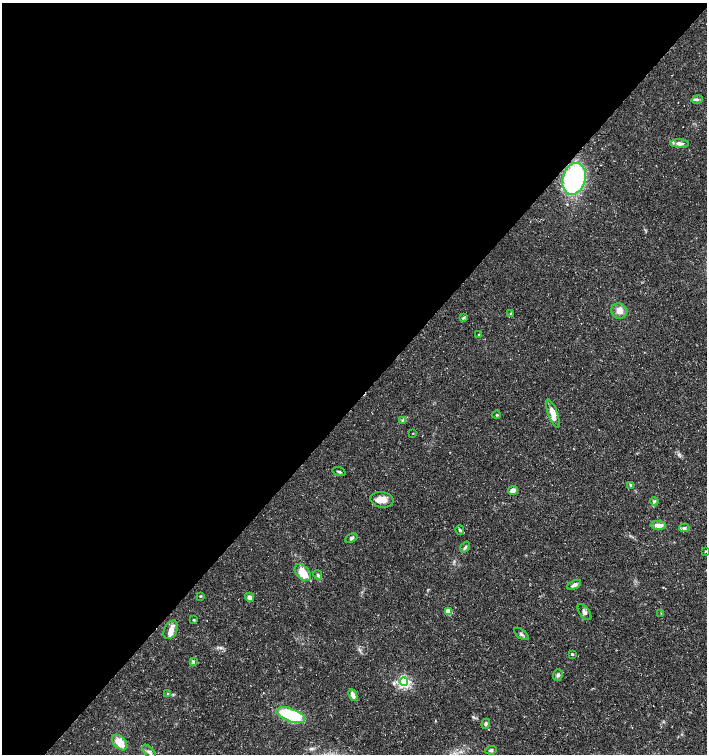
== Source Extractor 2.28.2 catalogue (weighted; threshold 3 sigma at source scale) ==
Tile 5 of 4 x 4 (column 1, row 2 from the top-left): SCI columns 164-1572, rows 3018-4521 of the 6027 x 6026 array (HDU 1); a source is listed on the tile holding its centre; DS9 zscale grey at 2 x 2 block average (1 PNG px = mean of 2 x 2 image px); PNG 709 x 756 px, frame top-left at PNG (2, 3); each listed source drawn as its Kron ellipse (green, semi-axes under 4 px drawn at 4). Shown black and unused: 53% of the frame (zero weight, under 3 of 5 exposures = <1% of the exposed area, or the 3 px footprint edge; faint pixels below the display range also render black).
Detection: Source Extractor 2.28.2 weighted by HDU 2 'WHT'; one run over the whole footprint, this tile lists its part. Background 0.0133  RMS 0.0019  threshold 0.00841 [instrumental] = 3 sigma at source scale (4.5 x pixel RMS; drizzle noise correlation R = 1.50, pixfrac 1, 0.0396/0.0396 arcsec/px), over >= 5 px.
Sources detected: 48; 4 inside a brighter listed object's ellipse — not listed separately; the other 44 listed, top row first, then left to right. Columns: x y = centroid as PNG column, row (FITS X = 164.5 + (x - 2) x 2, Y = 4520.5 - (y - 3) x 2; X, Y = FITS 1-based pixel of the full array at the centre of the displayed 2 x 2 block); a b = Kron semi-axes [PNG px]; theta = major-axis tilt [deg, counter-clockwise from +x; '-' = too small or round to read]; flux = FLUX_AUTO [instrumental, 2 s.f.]
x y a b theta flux
697 99 6 3 12 0.81
680 144 9 4 -3 2
574 179 16 11 74 69
619 311 8 7 - 3.2
511 314 4 3 - 0.49
463 318 4 3 - 0.64
479 334 3 2 - 0.41
553 413 15 5 -69 4.8
497 415 4 3 - 0.41
402 420 3 3 - 0.43
413 433 2 2 - 0.29
339 472 6 2 -17 0.71
631 485 4 3 - 0.91
513 490 5 4 - 3
382 500 11 7 -8 4.6
654 501 4 3 - 0.52
658 525 8 4 -2 2.9
684 528 5 4 - 0.87
460 530 5 3 - 0.7
351 538 6 3 24 0.78
465 547 6 3 51 0.8
705 551 3 2 - 0.32
303 573 10 6 -48 9.4
318 575 5 4 - 0.73
574 585 7 4 28 1.5
200 596 3 3 - 0.39
249 597 4 4 - 2
448 612 3 3 - 9.9
584 612 9 5 -53 1.5
661 613 3 2 - 0.22
194 620 3 3 - 0.34
171 630 10 6 63 2.6
521 634 8 3 -36 0.88
572 654 2 2 - 0.67
193 661 4 4 - 0.74
558 675 6 5 - 0.98
404 682 4 4 - 77
168 694 4 3 - 0.52
353 695 6 4 -65 2.8
291 715 15 6 -20 26
486 724 5 3 - 0.88
120 742 9 6 -46 6.7
491 750 6 3 8 0.72
149 752 9 4 -48 1.5
Overlapping masked pixels (flux is a lower limit): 1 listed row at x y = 574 179